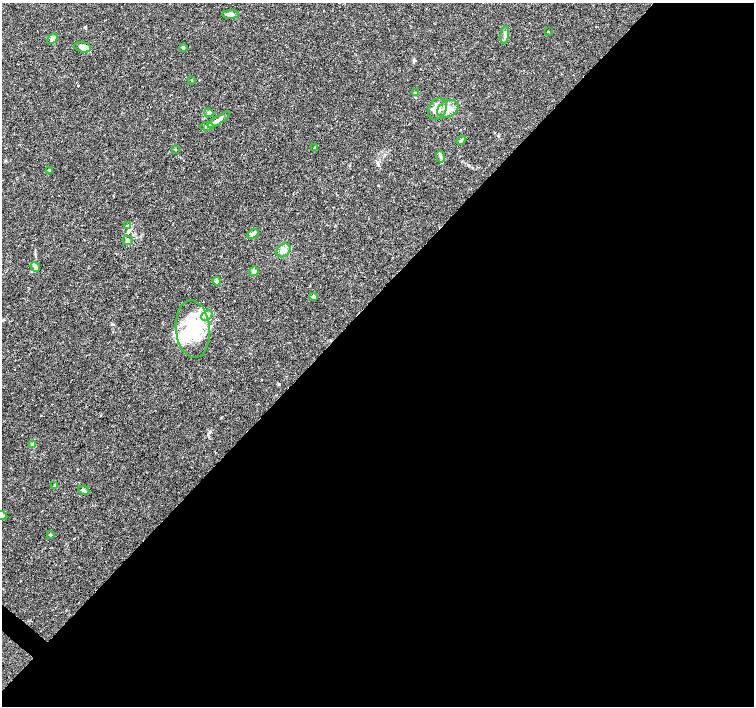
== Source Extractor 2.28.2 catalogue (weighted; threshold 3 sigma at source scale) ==
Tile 12 of 4 x 4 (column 4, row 3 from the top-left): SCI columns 4511-6014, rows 1575-2982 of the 6020 x 6029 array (HDU 1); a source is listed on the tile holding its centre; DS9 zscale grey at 2 x 2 block average (1 PNG px = mean of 2 x 2 image px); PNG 756 x 708 px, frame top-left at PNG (2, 3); each listed source drawn as its Kron ellipse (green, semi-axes under 4 px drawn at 4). Shown black and unused: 58% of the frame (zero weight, under 3 of 4 exposures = <1% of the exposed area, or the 3 px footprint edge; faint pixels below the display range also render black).
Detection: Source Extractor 2.28.2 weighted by HDU 2 'WHT'; one run over the whole footprint, this tile lists its part. Background 0.0514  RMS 0.0037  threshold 0.0167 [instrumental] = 3 sigma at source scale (4.5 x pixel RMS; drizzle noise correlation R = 1.50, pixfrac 1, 0.0396/0.0396 arcsec/px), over >= 5 px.
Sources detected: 36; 1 inside a brighter object's white glare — neither listed nor drawn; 2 inside a brighter listed object's ellipse — not listed separately; the other 33 listed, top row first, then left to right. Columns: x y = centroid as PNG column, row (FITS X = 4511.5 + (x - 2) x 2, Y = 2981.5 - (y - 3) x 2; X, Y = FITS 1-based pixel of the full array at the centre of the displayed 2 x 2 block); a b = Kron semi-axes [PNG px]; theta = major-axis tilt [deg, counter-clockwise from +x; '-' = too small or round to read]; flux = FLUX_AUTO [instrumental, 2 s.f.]
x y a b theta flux
231 14 8 4 1 2.6
548 31 2 2 - 0.61
505 35 8 4 84 2.6
52 39 6 4 47 2.3
83 47 8 5 -10 5.6
183 47 2 2 - 2.8
192 80 3 2 - 0.42
415 93 3 3 - 0.79
437 109 11 8 58 6.7
448 109 11 8 30 7.2
209 113 4 4 - 1.5
219 120 13 4 33 5.7
207 126 7 3 8 1.7
461 140 5 3 - 1.2
315 148 3 3 - 0.94
175 149 3 2 - 0.46
441 157 6 3 -80 1.9
49 170 2 2 - 0.44
127 226 4 3 - 1.1
253 234 6 4 33 3.4
128 240 5 4 - 1.7
283 250 8 6 44 4.5
35 267 5 4 - 1.8
254 271 5 4 - 2.1
217 281 4 3 - 1.3
313 297 3 3 - 2.4
207 315 6 4 40 2.6
193 329 29 17 -85 47
33 444 3 3 - 0.89
54 486 3 3 - 0.65
84 490 6 3 -26 1.5
2 515 5 4 - 1.3
50 535 3 3 - 0.72
Isophote crosses this tile's border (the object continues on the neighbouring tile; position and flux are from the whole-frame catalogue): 1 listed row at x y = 2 515
Diffuse or blended objects may show on this block-average render without a row.